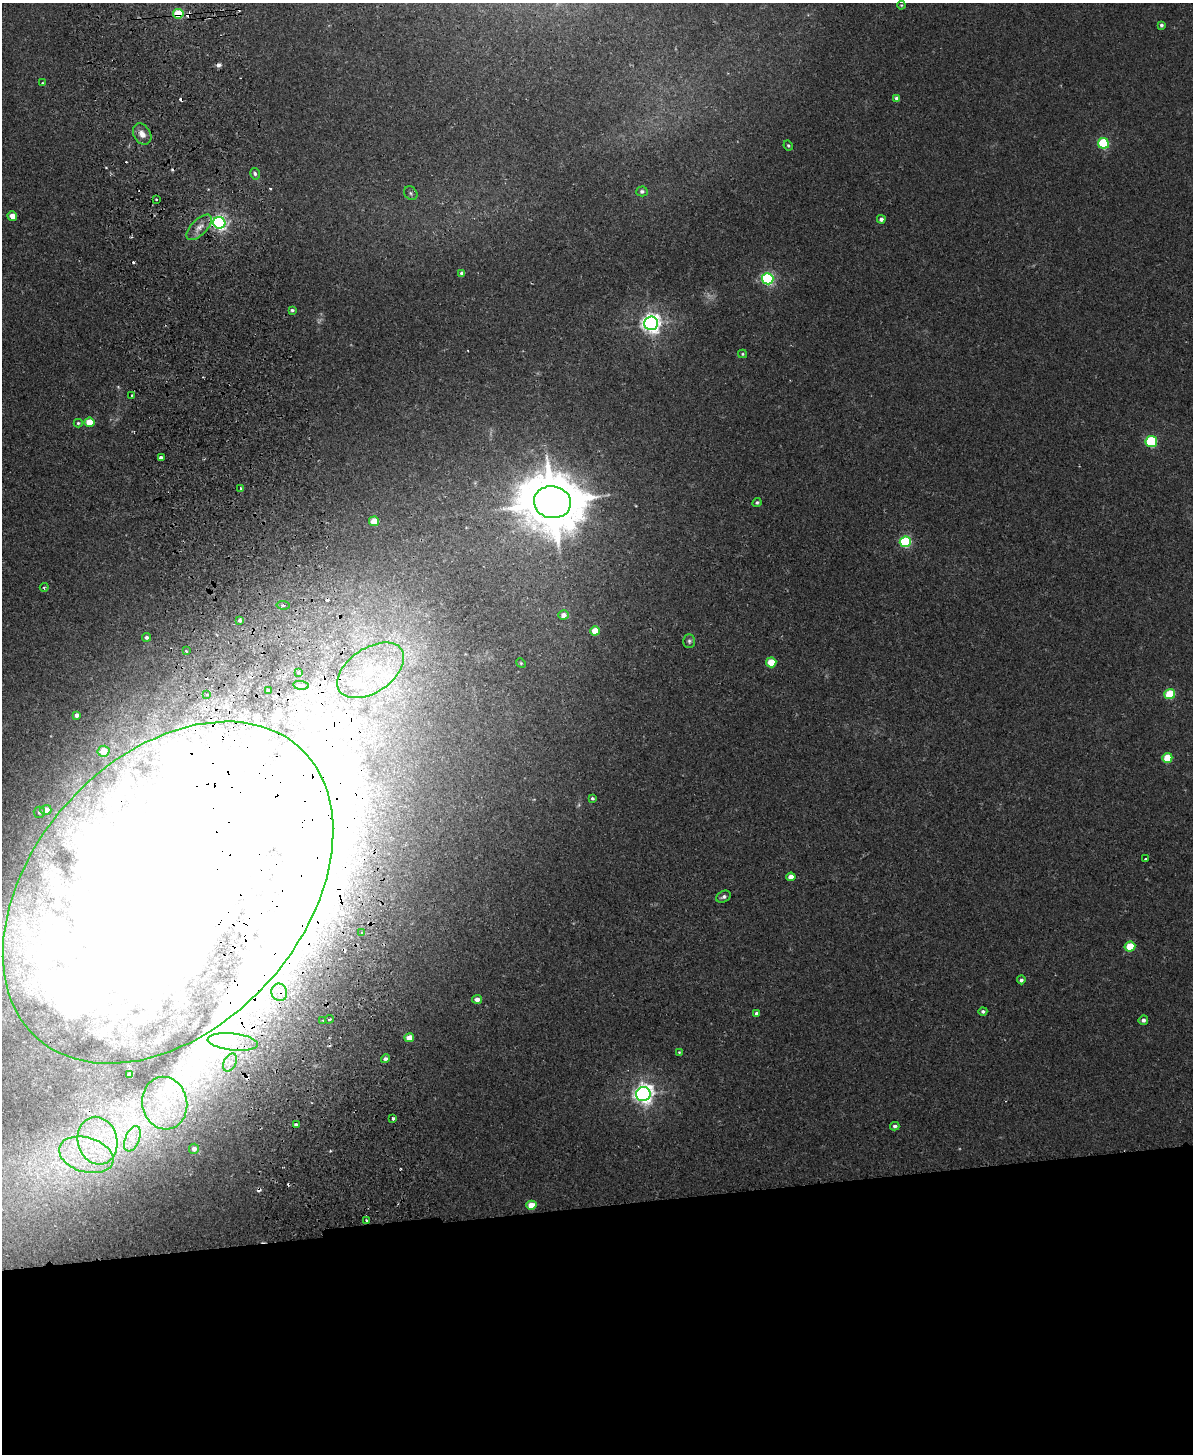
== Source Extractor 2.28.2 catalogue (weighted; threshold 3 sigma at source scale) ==
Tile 11 of 4 x 3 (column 3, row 3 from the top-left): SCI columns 2439-3629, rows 151-1602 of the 4878 x 4763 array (HDU 1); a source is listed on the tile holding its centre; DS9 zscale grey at full resolution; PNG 1195 x 1456 px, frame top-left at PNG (2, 3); each listed source drawn as its Kron ellipse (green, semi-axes under 4 px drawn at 4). Shown black and unused: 17% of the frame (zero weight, under 2 of 3 exposures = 3% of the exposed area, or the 3 px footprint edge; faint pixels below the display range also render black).
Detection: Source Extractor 2.28.2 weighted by HDU 2 'WHT'; one run over the whole footprint, this tile lists its part. Background 0.0218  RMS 0.0061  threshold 0.0276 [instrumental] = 3 sigma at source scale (4.5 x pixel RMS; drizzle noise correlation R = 1.50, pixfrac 1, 0.05/0.05 arcsec/px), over >= 5 px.
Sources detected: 116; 10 inside a brighter object's white glare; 17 cosmic-ray / hot-pixel residue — neither listed nor drawn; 5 inside a brighter listed object's ellipse — not listed separately; the other 84 listed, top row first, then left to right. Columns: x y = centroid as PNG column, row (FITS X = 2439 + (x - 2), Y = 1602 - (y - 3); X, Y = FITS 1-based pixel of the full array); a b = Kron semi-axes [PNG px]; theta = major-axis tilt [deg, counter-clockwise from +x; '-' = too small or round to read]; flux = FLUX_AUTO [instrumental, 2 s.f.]
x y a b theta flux
901 5 4 3 - 0.63
178 14 5 5 - 24
1161 25 4 4 - 1.4
42 83 3 3 - 0.62
897 98 4 4 - 3.2
142 134 11 8 -58 4.5
1103 143 5 5 - 52
788 146 5 3 - 0.85
255 174 6 4 -76 1.5
642 191 5 5 - 1.3
411 193 7 6 - 1.5
156 199 3 3 - 1.8
12 216 5 4 - 7
881 219 4 4 - 2
219 223 6 6 - 190
199 227 16 7 45 5.1
462 273 4 4 - 1.5
768 279 6 5 - 110
292 310 4 3 - 1.3
651 323 7 7 - 330
743 354 4 4 - 0.81
132 395 2 2 - 0.61
89 422 5 4 - 15
78 423 4 4 - 0.86
1151 441 5 5 - 54
161 458 3 3 - 15
240 488 3 3 - 1.4
552 502 19 16 -8 4000
757 502 5 4 - 1.1
374 521 5 5 - 11
905 542 5 5 - 64
44 587 4 4 - 0.82
283 605 6 4 -7 1.2
563 615 5 5 - 3.5
240 620 4 3 - 2.3
595 631 5 4 - 11
146 637 4 4 - 1.6
689 641 7 5 -90 1.4
186 651 3 3 - 0.97
771 662 5 5 - 16
521 663 5 4 - 0.73
371 670 37 22 34 46
298 672 3 3 - 1.6
301 685 8 4 -7 1.6
268 690 3 3 - 0.98
1170 694 5 5 - 27
207 695 3 2 - 0.67
77 715 4 4 - 2.7
103 751 6 5 - 10
1167 758 5 5 - 16
592 798 4 3 - 0.97
46 810 5 5 - 6.1
39 812 5 5 - 1.3
1146 859 3 2 - 0.98
791 877 4 4 - 5.7
168 892 196 135 48 5800
723 897 7 5 26 1.6
362 932 4 3 - 1.6
1130 947 5 5 - 19
1021 980 4 4 - 1.3
279 992 9 8 - 6.2
477 999 5 4 - 3.1
983 1011 4 4 - 1.3
756 1013 4 4 - 1.4
329 1019 4 3 - 0.93
323 1020 3 2 - 0.92
1143 1020 5 4 - 2
409 1038 5 4 - 8
233 1042 25 8 -6 11
679 1052 2 2 - 0.49
385 1059 5 4 - 1.5
230 1063 9 6 63 2.8
129 1075 4 3 - 2.1
643 1094 7 7 - 350
165 1103 26 22 -80 32
393 1118 3 3 - 1.5
296 1125 4 3 - 5.9
895 1126 4 4 - 1.5
132 1139 13 7 68 6.2
97 1141 24 19 -75 32
194 1149 5 5 - 3.1
86 1155 28 17 -16 33
531 1205 5 4 - 9.7
367 1220 3 3 - 2.7
Overlapping masked pixels (flux is a lower limit): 5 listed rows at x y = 178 14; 219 223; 168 892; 279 992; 367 1220